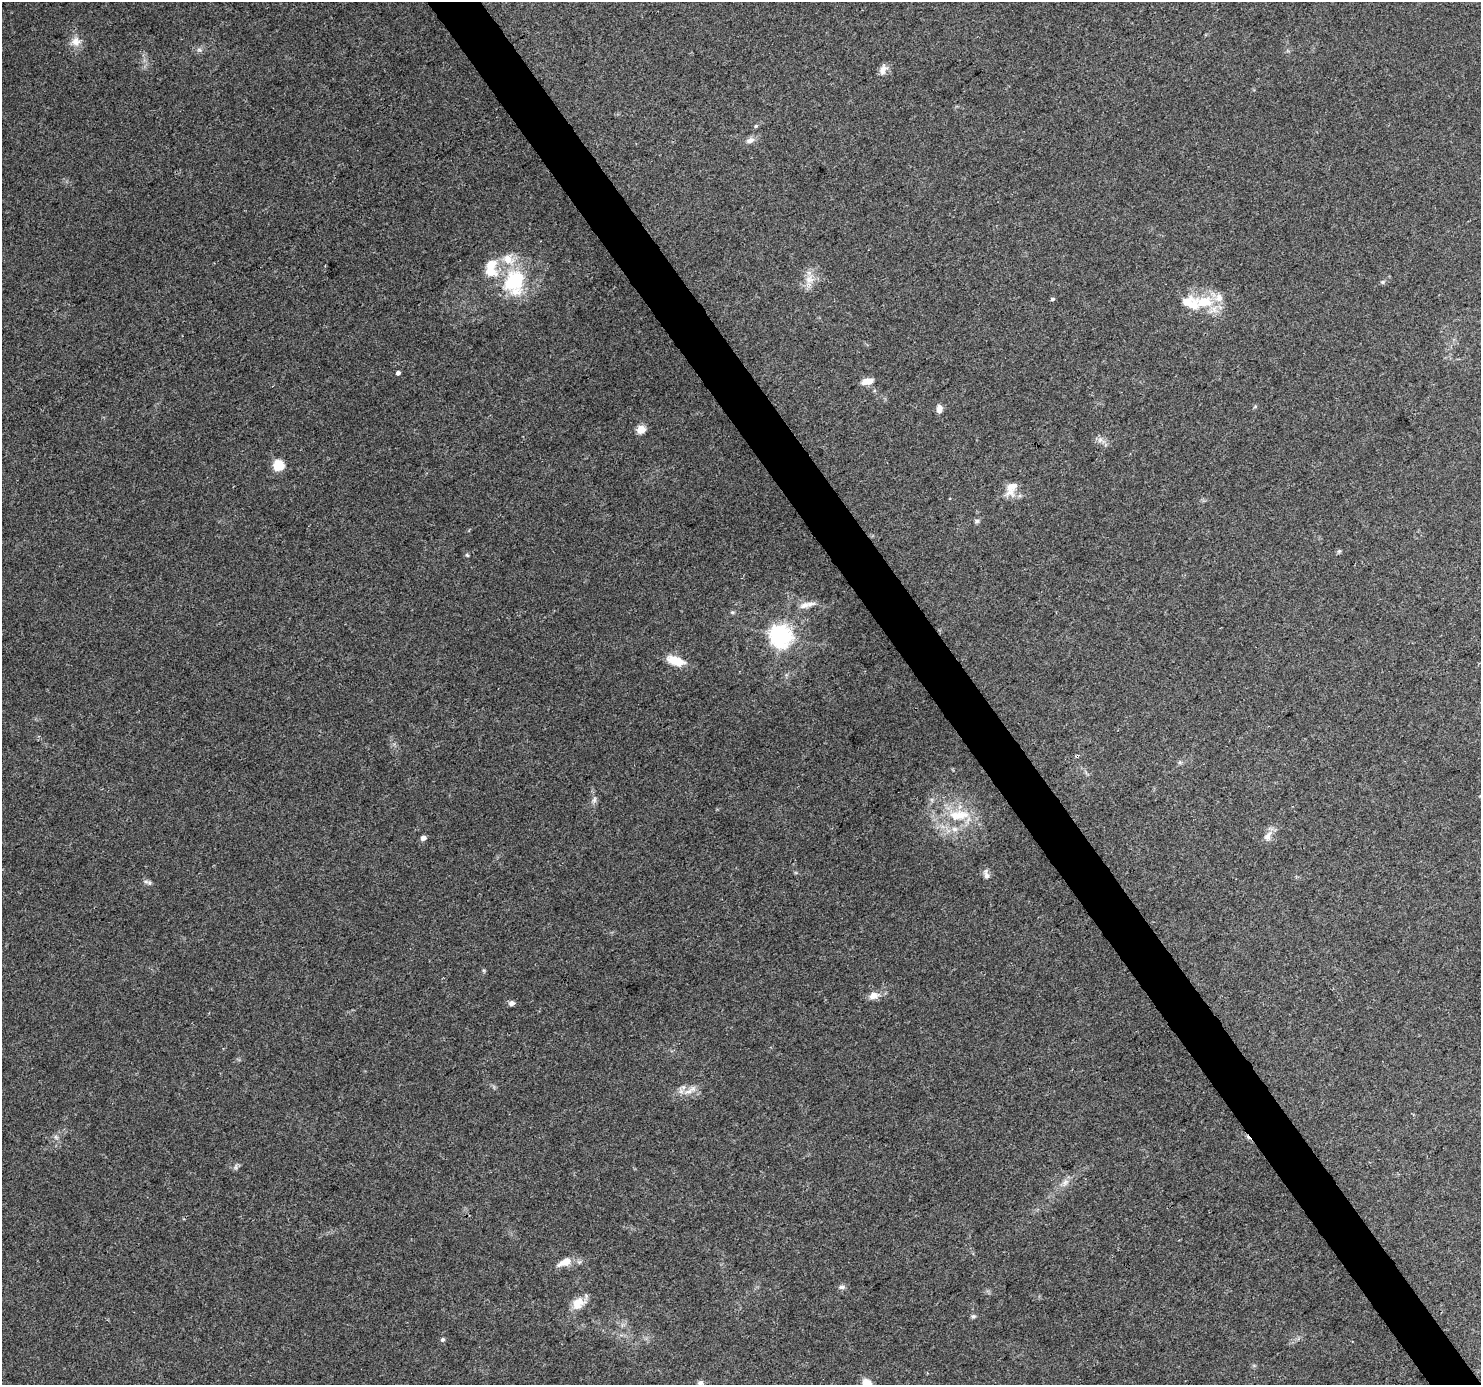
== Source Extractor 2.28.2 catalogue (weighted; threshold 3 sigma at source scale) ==
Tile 6 of 4 x 4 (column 2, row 2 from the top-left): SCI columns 1485-2963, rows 2952-4334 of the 5921 x 5841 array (HDU 1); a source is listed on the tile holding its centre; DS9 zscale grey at full resolution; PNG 1483 x 1387 px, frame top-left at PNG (2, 2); no overlay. Shown black and unused: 4% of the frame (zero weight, under 3 of 4 exposures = <1% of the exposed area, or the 3 px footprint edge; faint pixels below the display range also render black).
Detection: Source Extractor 2.28.2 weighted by HDU 2 'WHT'; one run over the whole footprint, this tile lists its part. Background 0.0778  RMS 0.0047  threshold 0.0213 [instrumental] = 3 sigma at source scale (4.5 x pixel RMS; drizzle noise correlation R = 1.50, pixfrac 1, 0.0396/0.0396 arcsec/px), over >= 5 px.
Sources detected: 52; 1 inside a brighter object's white glare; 2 cosmic-ray / hot-pixel residue — not listed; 7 inside a brighter listed object's ellipse — not listed separately; the other 42 listed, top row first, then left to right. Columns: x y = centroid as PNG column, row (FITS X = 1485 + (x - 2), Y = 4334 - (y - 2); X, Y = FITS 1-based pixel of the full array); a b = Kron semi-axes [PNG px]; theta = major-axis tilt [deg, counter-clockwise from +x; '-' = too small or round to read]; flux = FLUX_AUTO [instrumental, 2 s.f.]
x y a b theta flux
76 41 13 12 - 4.2
199 50 7 4 -1 1
883 70 13 8 75 3
756 126 5 4 - 0.63
750 140 12 7 25 2.4
809 279 14 12 14 5.4
514 281 35 28 60 32
1383 282 7 5 20 0.82
1052 299 4 4 - 1
1204 302 35 14 -2 17
398 373 5 4 - 1.4
867 381 14 7 13 4.2
939 409 10 7 87 2.6
641 429 5 5 - 15
1100 440 8 5 45 1.5
278 465 6 5 - 34
1011 487 16 11 28 4.7
977 521 7 5 -15 1
1339 551 6 4 44 0.7
467 555 6 4 -45 0.56
805 605 16 9 21 3.7
732 612 6 5 - 0.78
780 636 7 7 - 340
675 661 22 10 -19 8.6
594 800 9 6 72 1.5
959 815 34 15 4 17
1268 836 14 9 66 3.4
423 838 4 4 - 3
986 874 15 6 -84 2.1
146 881 7 4 -1 1.2
873 996 11 8 24 3.6
511 1003 5 5 - 2.5
688 1092 16 6 17 3.9
56 1137 7 4 -71 0.94
1065 1182 10 6 63 2.1
564 1262 21 9 23 5.4
841 1287 9 5 5 1.4
578 1303 16 12 49 7.2
973 1316 7 5 20 0.91
442 1339 5 5 - 0.86
700 1383 8 7 - 1.4
867 1384 13 10 -52 6.3
Isophote crosses this tile's border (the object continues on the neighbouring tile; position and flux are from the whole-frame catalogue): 1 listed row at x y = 867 1384